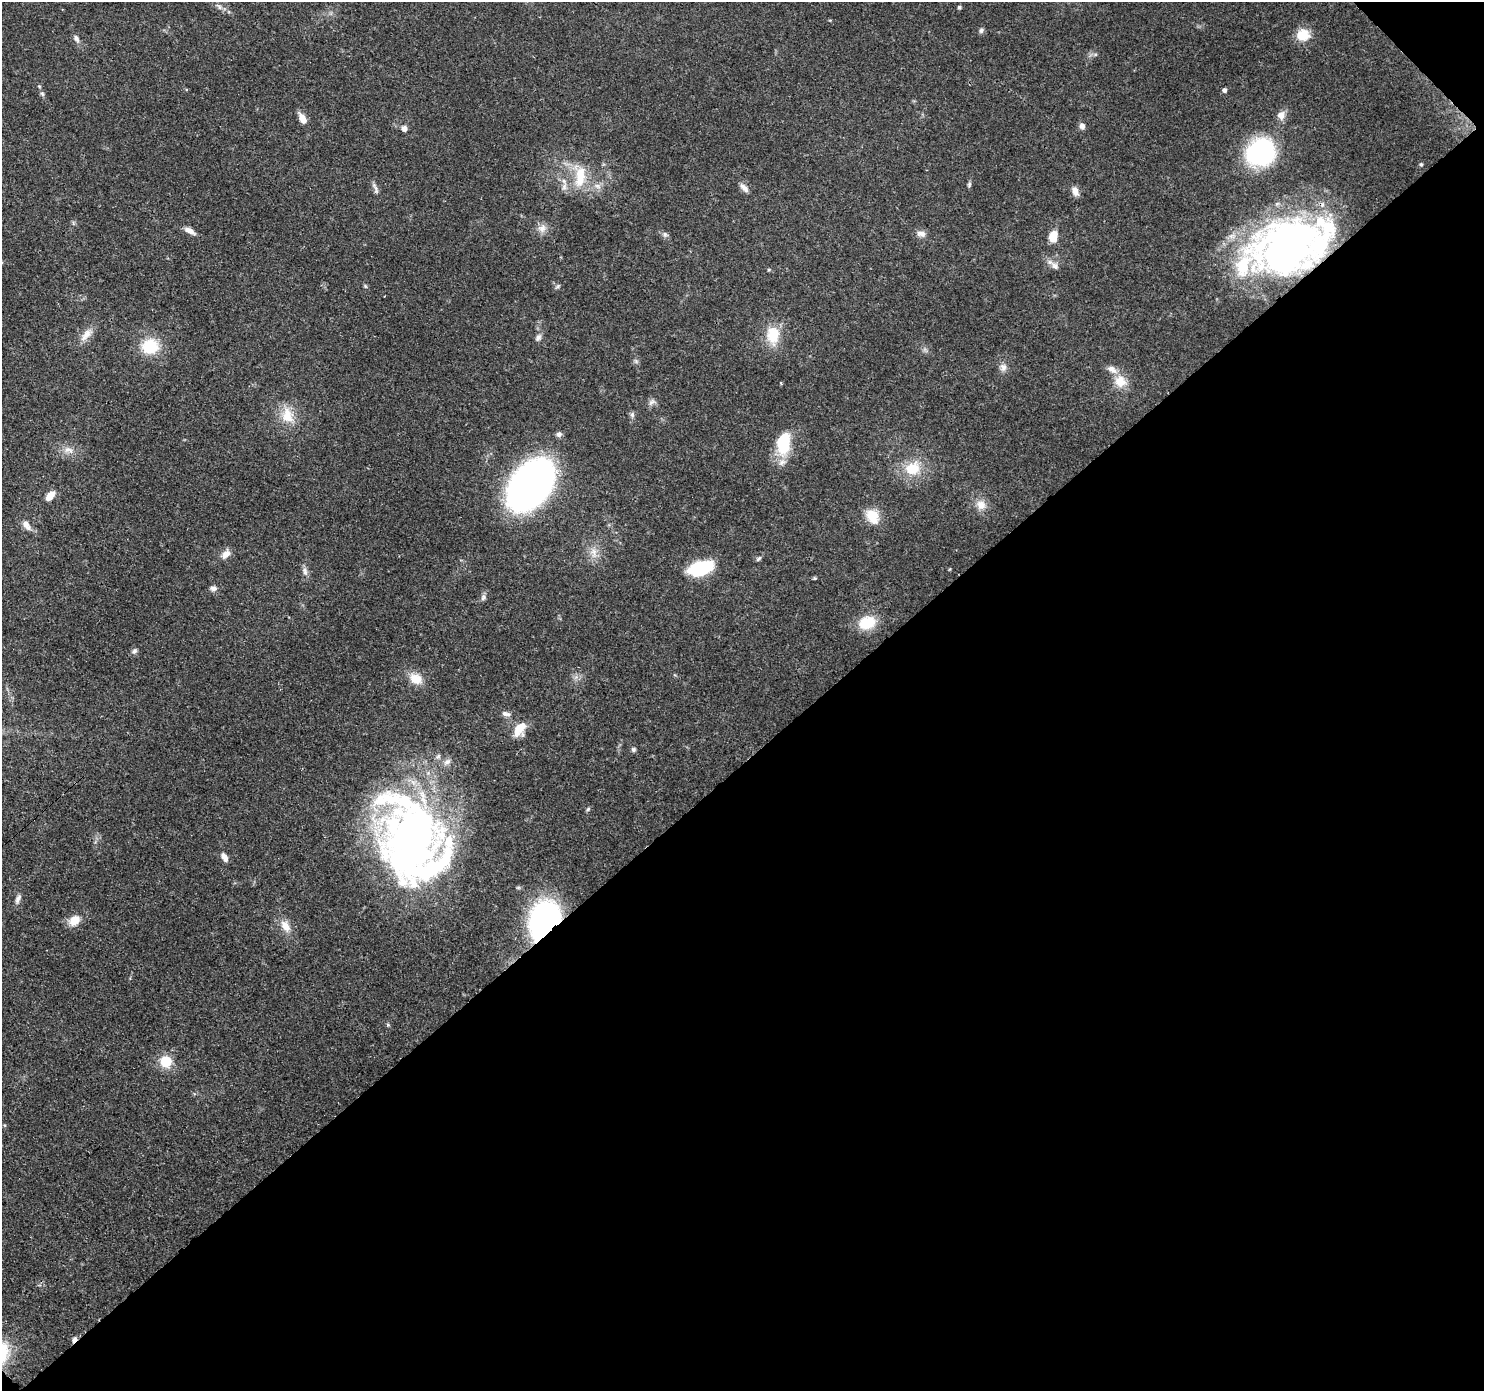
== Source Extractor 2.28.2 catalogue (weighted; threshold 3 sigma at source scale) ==
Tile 12 of 4 x 4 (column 4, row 3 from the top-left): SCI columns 4537-6018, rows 1619-3007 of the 6119 x 6080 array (HDU 1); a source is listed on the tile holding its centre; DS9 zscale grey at full resolution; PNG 1486 x 1393 px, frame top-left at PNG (2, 2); no overlay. Shown black and unused: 46% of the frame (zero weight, under 3 of 4 exposures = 8% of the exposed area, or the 3 px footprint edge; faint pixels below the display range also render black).
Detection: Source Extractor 2.28.2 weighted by HDU 2 'WHT'; one run over the whole footprint, this tile lists its part. Background 0.122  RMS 0.0043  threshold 0.0193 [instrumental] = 3 sigma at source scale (4.5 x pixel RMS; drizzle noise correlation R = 1.50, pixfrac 1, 0.0396/0.0396 arcsec/px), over >= 5 px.
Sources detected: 80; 2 inside a brighter object's white glare — not listed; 5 inside a brighter listed object's ellipse — not listed separately; the other 73 listed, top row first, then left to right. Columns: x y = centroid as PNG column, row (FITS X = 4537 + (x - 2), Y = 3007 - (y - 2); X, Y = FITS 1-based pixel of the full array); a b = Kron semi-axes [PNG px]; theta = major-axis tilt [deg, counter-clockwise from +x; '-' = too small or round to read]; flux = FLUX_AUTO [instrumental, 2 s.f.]
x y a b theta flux
219 6 11 5 -48 1.4
959 7 4 4 - 0.86
981 30 8 6 70 1
1303 35 16 15 - 7.6
76 38 10 6 -61 1.6
39 86 5 4 - 0.46
1224 90 5 5 - 1.1
42 94 7 4 -43 0.76
1281 115 10 9 - 3.2
302 118 14 7 -66 3.6
1082 126 7 7 - 1.9
404 128 7 6 - 1.8
1260 153 21 18 32 71
1421 164 5 5 - 0.55
580 176 35 16 88 14
969 184 7 5 65 0.76
375 186 13 5 -62 1.5
597 186 10 6 -27 1.9
564 187 14 6 77 2.2
744 188 14 6 -47 2.1
1075 191 12 7 -69 2.8
542 228 12 11 - 3.1
190 231 13 6 -28 3
665 234 7 7 - 1.2
921 234 13 8 -9 2.4
1053 237 13 9 81 5.9
1287 246 66 47 20 180
1055 266 12 8 -42 2.3
769 270 5 3 - 0.5
365 286 6 3 -71 0.55
557 286 8 4 39 0.76
86 335 21 9 48 4.4
773 335 26 17 -89 11
538 337 10 7 51 1.5
150 346 18 16 7 16
1003 367 11 9 -89 2.3
1120 381 18 16 -49 7.1
652 402 11 6 23 1.6
288 415 24 16 -79 8.9
632 415 8 6 77 1.1
559 434 8 7 - 1.3
784 443 27 14 80 19
68 450 14 8 -11 3.2
912 468 19 16 23 12
530 485 36 24 54 250
50 496 12 7 49 4.7
981 505 14 13 - 4.5
872 516 21 15 -57 8.1
26 525 15 8 -55 3.3
594 552 15 8 -76 3.8
226 554 13 8 47 3.2
759 559 8 5 40 0.87
701 568 25 13 16 26
305 571 12 6 -81 1.9
213 588 9 7 1 1.5
483 597 10 6 74 1.3
867 623 20 15 20 12
134 651 8 6 63 1.2
416 679 18 13 -31 6.3
506 714 12 6 -15 1.8
519 729 19 11 59 7.2
633 749 6 5 - 0.96
438 756 7 5 46 1
447 762 12 7 40 2.1
588 809 6 4 46 0.67
415 836 92 72 -48 230
224 857 10 5 -63 2.9
18 899 13 6 67 1.9
74 920 14 11 38 5.8
545 921 29 20 66 120
285 926 18 11 -57 5
166 1062 13 13 - 9
74 1339 8 5 57 1.6
Overlapping masked pixels (flux is a lower limit): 4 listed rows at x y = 1287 246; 415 836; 545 921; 74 1339